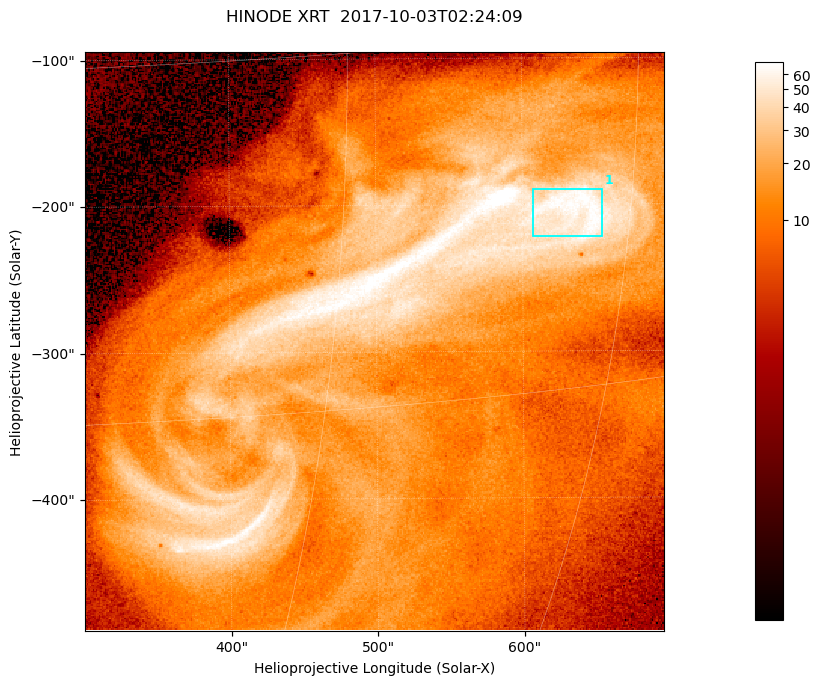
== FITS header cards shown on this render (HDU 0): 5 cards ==
TELESCOP= 'HINODE  '           /
INSTRUME= 'XRT     '           /
DATE_OBS= '2017-10-03T02:24:09.883' /
CTYPE1  = 'Solar-X '           /
CTYPE2  = 'Solar-Y '           /

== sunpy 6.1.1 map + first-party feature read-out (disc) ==
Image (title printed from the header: HINODE XRT  2017-10-03T02:24:09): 384 x 384 px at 1.03 arcsec/px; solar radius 958 arcsec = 932 px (partial field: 5.4% of the solar disc is inside the frame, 100% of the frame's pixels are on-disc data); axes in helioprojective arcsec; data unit not stated in the header (colour bar unlabelled)
Orientation: roll -0.357 deg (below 1 deg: not rotated)
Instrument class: DISC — disc imager (sunpy class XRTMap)
Bright regions (active regions / flare kernels): reference = the on-disc median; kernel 3 px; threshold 5 sigma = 48.8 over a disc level ~11.9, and >= 1.15x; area >= 147 px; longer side >= 5 px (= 5.1 arcsec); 1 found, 1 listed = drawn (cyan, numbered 1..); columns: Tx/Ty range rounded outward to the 5 arcsec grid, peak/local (2 s.f.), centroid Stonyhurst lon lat
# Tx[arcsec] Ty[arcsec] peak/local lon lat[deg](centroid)
1 605..655 -225..-185 6.3 +42 -7